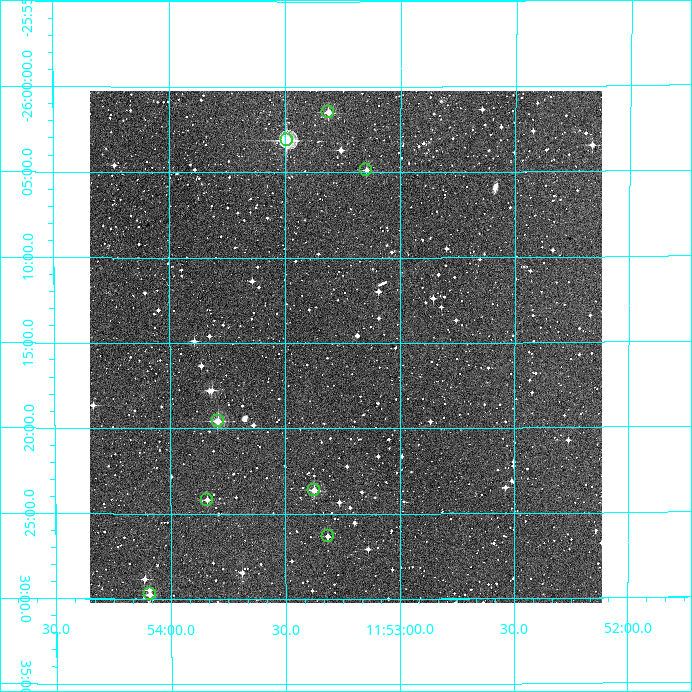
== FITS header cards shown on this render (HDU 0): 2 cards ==
NAXIS1  =                  512
NAXIS2  =                  512

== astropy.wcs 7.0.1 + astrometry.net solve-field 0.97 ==
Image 512 x 512 px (HDU 0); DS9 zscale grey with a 90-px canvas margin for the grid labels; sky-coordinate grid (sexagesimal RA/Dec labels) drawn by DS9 from the SOLVED WCS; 8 Tycho-2 reference stars matched to detected sources circled (green)
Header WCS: RA---TAN/DEC--TAN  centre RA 11:53:14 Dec -26:15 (178.31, -26.25 deg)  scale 3.52 arcsec/px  FOV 30.0' x 30.0'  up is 0 deg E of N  parity normal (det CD < 0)
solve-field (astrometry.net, Tycho-2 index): VERIFIED the header's WCS against the Tycho-2 star catalogue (verified at 2 index scales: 8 matches each, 0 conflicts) and refined it, rather than solving blind
Solved WCS: RA---TAN-SIP/DEC--TAN-SIP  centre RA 11:53:14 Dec -26:15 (178.31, -26.25 deg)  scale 3.51 arcsec/px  FOV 30.0' x 30.0'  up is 0 deg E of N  parity normal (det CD < 0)
The solver's refit moves the header's centre by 1.6 arcsec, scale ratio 0.999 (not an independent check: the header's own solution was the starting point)
Tycho-2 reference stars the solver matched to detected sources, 8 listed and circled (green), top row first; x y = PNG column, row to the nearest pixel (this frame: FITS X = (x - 90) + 1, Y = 512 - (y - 91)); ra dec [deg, ICRS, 3 dp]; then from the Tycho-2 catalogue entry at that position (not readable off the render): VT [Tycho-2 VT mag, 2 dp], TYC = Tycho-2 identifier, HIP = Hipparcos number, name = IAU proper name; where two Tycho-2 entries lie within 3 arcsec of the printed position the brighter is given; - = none
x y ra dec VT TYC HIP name
328 112 178.328 -26.025 11.02 6670-1012-1 - -
287 140 178.373 -26.052 9.60 6670-1068-1 - -
366 170 178.287 -26.081 12.26 6670-1064-1 - -
218 421 178.448 -26.326 10.85 6674-973-1 - -
314 490 178.344 -26.394 11.18 6674-911-1 - -
207 500 178.460 -26.403 11.88 6674-907-1 - -
328 536 178.329 -26.439 12.24 6674-919-1 - -
150 594 178.523 -26.496 12.37 6674-951-1 - -